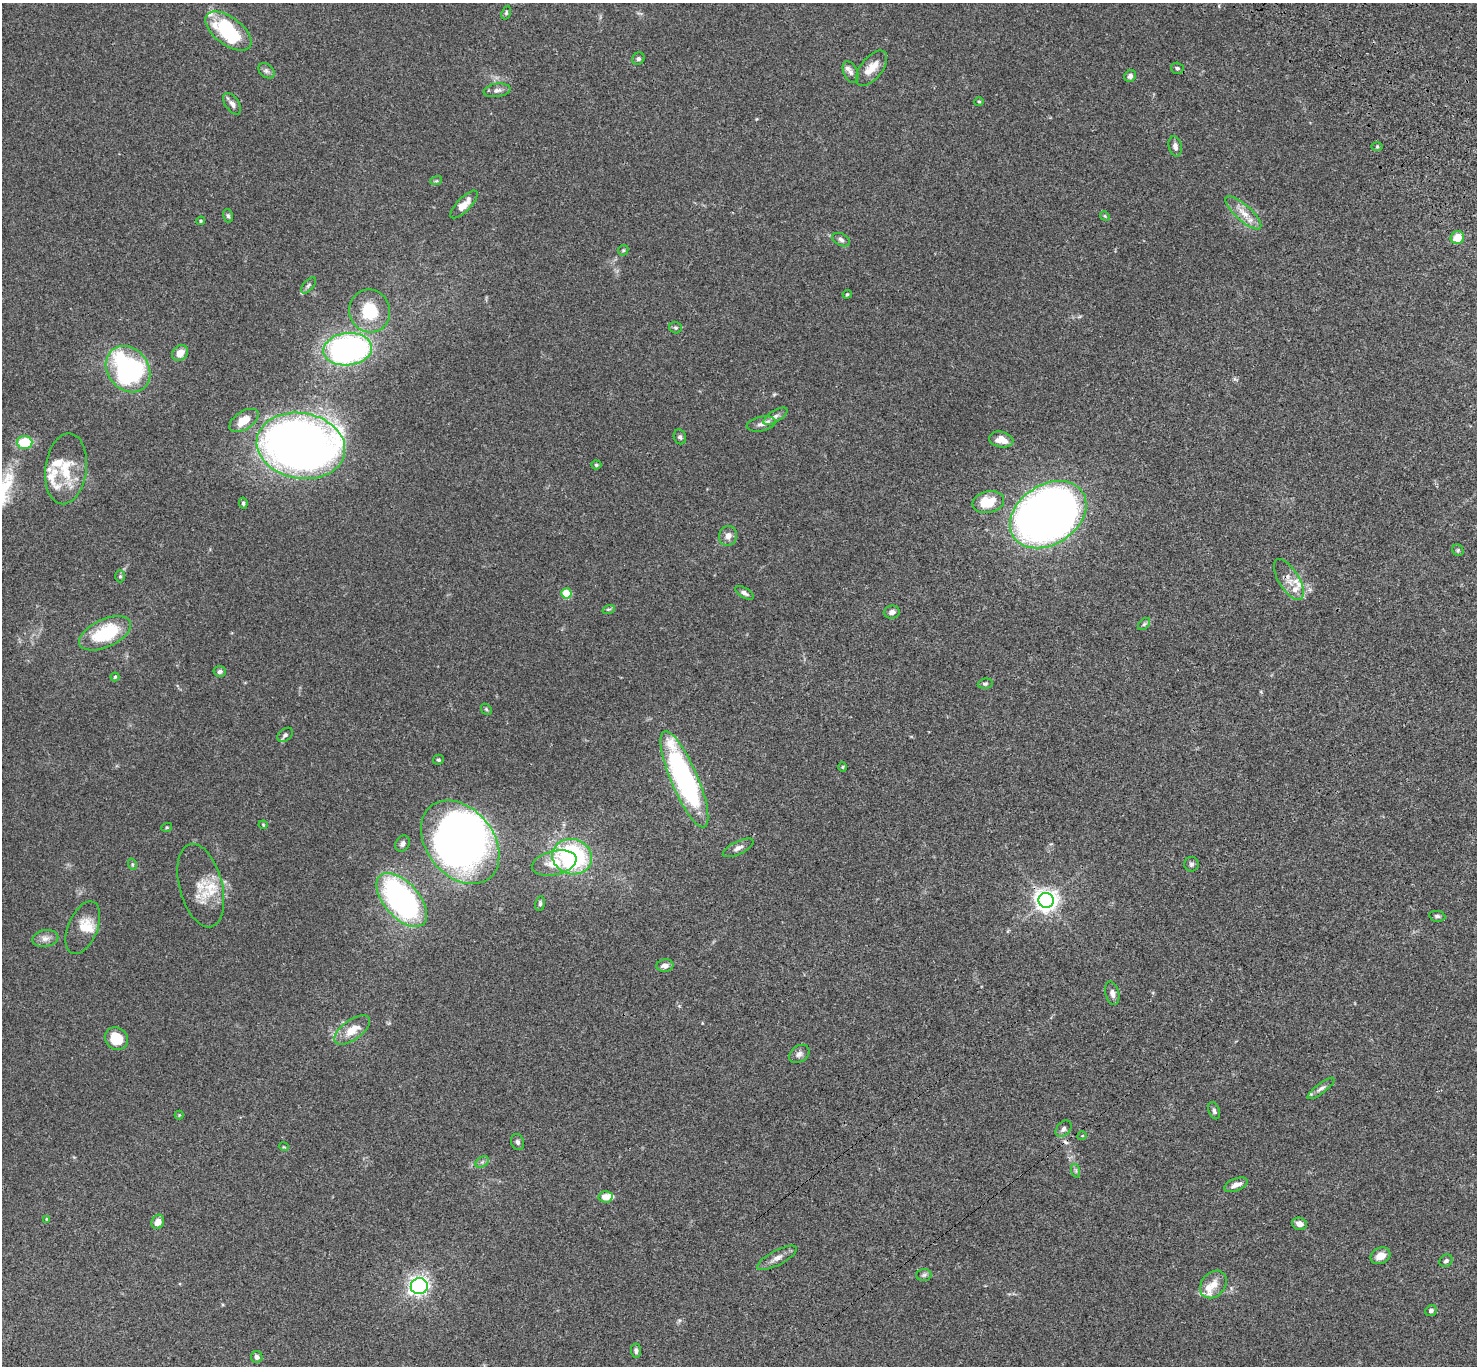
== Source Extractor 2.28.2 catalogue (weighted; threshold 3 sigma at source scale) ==
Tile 10 of 4 x 4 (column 2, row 3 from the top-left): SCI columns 1579-3053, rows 1747-3110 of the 6106 x 6082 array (HDU 1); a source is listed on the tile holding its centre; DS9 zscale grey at full resolution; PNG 1479 x 1368 px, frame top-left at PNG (2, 3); each listed source drawn as its Kron ellipse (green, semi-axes under 4 px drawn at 4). Shown black and unused: <1% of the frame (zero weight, under 3 of 4 exposures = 6% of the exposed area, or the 3 px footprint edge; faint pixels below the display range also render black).
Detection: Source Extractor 2.28.2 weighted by HDU 2 'WHT'; one run over the whole footprint, this tile lists its part. Background 0.0592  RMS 0.0053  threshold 0.0239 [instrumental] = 3 sigma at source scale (4.5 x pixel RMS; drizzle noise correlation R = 1.50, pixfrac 1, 0.05/0.05 arcsec/px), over >= 5 px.
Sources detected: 119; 3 inside a brighter object's white glare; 1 cosmic-ray / hot-pixel residue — neither listed nor drawn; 12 inside a brighter listed object's ellipse — not listed separately; the other 103 listed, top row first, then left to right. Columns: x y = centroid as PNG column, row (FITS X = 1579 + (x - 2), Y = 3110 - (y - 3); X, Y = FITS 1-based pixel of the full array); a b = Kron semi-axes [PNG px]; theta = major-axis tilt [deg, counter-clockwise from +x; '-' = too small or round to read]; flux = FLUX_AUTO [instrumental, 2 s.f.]
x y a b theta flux
506 13 7 4 73 0.75
228 31 27 13 -37 39
638 59 6 6 - 1.2
872 68 21 10 51 7.3
1177 68 6 5 - 0.99
266 71 9 6 -41 1.6
851 72 11 7 -64 2
1130 76 6 5 - 1.7
497 90 13 6 8 2.4
979 101 5 3 - 0.5
232 104 12 6 -55 2.4
1175 146 10 6 -77 2.2
1377 147 6 4 -1 0.71
436 181 6 3 17 0.64
464 204 18 7 46 5.1
1243 213 23 8 -42 6.5
228 216 7 5 -78 1.1
1105 216 5 4 - 0.5
201 221 4 3 - 0.65
1457 238 7 6 - 8
841 240 9 6 -27 1.6
623 250 5 4 - 0.73
308 285 10 5 49 1.3
847 294 4 4 - 0.57
370 311 21 20 - 19
675 328 6 5 - 1.1
348 349 24 16 7 160
180 353 8 7 - 4.7
128 369 25 20 -51 86
775 416 14 5 31 2.4
244 420 16 9 33 7.9
761 424 14 7 12 2.8
680 437 7 6 - 1.3
1001 440 12 7 -11 6
24 443 8 6 -2 19
301 446 44 33 -10 540
596 465 5 4 - 0.74
66 469 35 20 83 17
988 502 16 10 12 13
243 503 6 4 -82 0.87
1048 515 41 29 33 560
728 536 10 9 - 3.4
1458 550 6 5 - 0.86
120 576 6 5 - 0.88
1289 579 23 10 -59 6
566 593 5 5 - 18
744 593 10 5 -32 1.7
609 609 6 4 18 0.73
892 612 8 6 6 2.3
1144 624 7 4 45 0.96
105 633 28 14 24 30
220 672 6 5 - 1.5
115 677 4 4 - 0.61
985 684 8 5 6 0.97
486 709 6 4 -47 0.74
285 735 9 6 39 1.5
438 760 5 5 - 0.81
843 767 5 3 - 0.51
684 779 52 13 -67 110
263 825 4 4 - 0.44
167 827 5 3 - 0.46
460 842 46 33 -51 310
403 844 8 6 59 1.9
738 848 17 6 26 2.4
572 857 20 17 -14 70
554 863 23 12 13 8.4
132 864 6 3 -72 0.65
1191 864 7 7 - 1.2
201 885 43 21 -75 15
402 900 32 17 -48 130
1046 900 7 7 - 350
540 904 7 4 82 0.94
1437 916 8 5 -9 1.2
83 928 28 14 67 8.2
45 938 13 8 10 3.1
665 966 8 6 6 3
1112 993 12 6 -77 2.3
352 1030 21 10 35 8.2
116 1038 12 10 -40 11
799 1054 11 8 37 2.1
1321 1088 16 5 37 2.1
1214 1111 9 5 -71 1.3
179 1115 4 4 - 0.46
1064 1129 9 6 48 1.7
1082 1136 5 3 - 0.4
517 1142 8 6 -67 1.5
284 1147 5 3 - 0.43
482 1162 7 4 33 1.2
1076 1171 7 4 -72 0.86
1236 1185 12 6 21 3.3
605 1197 7 5 -3 5.4
47 1219 4 4 - 0.58
158 1222 7 6 - 4.4
1299 1224 7 6 - 3
1380 1256 10 8 25 4.9
777 1258 22 7 28 3.8
1446 1261 7 6 - 1.3
924 1275 7 6 - 1.1
1213 1284 15 11 49 6
419 1286 8 8 - 170
1431 1311 6 5 - 1.5
636 1351 7 5 -84 1.4
257 1357 6 5 - 2
Overlapping masked pixels (flux is a lower limit): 2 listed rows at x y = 1457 238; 1046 900